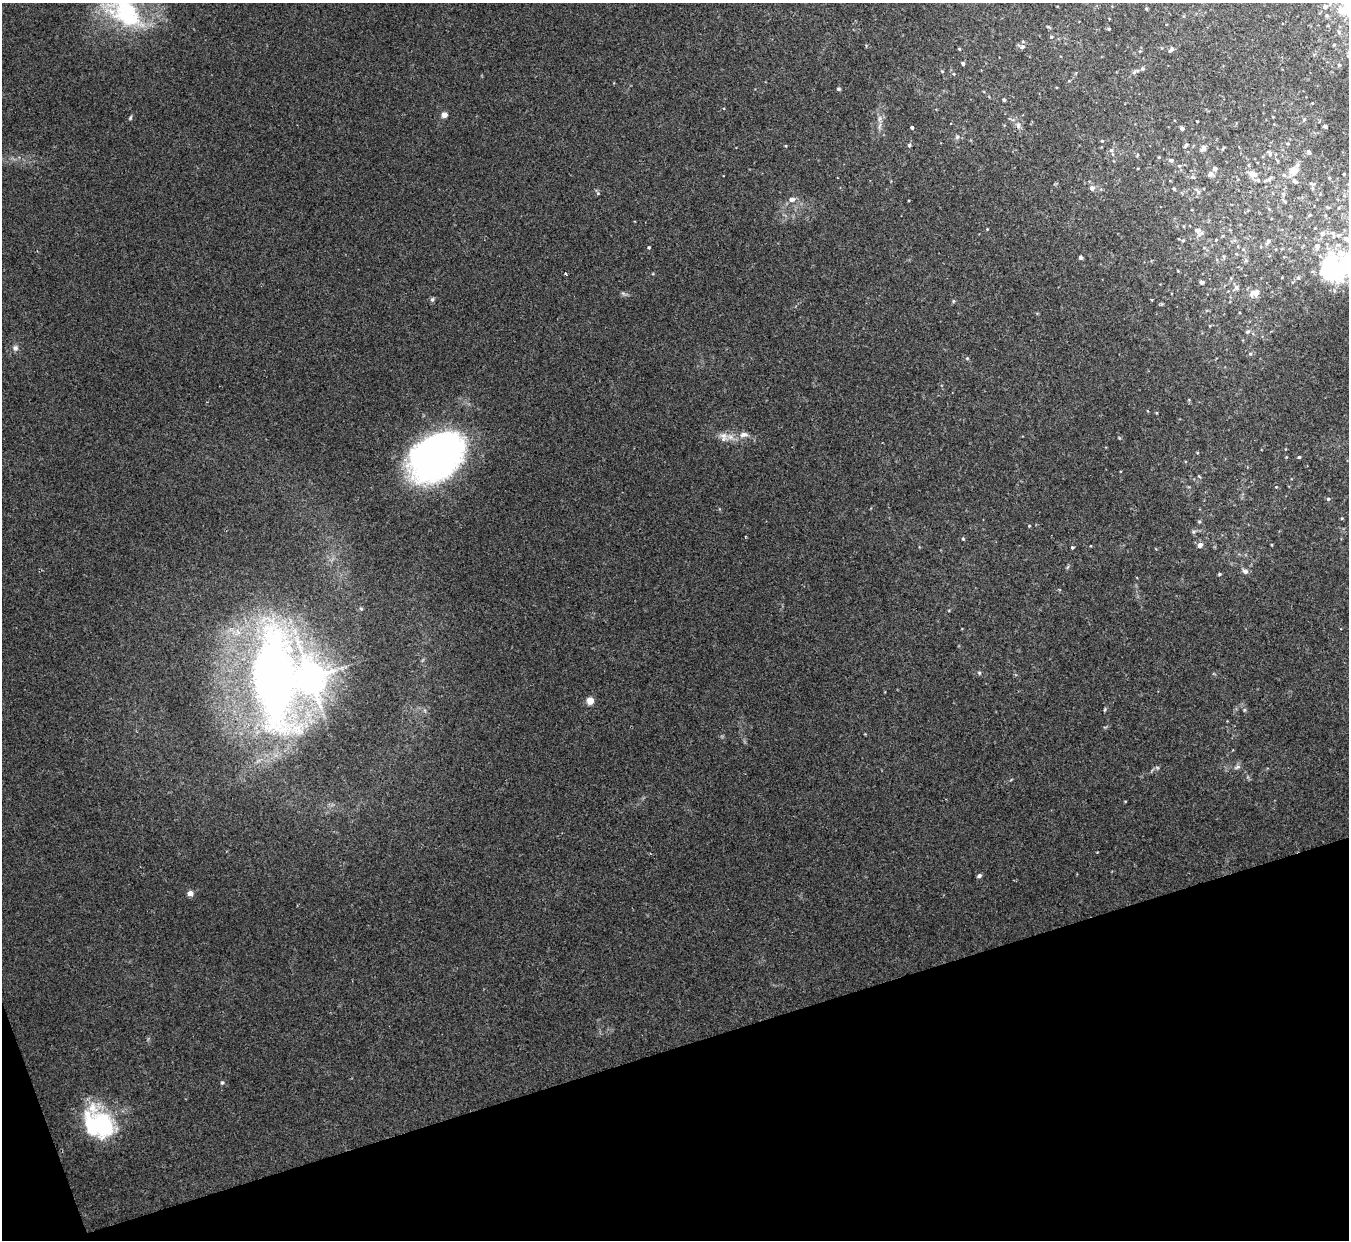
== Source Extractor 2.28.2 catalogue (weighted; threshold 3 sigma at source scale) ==
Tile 14 of 4 x 4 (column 2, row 4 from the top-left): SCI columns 1347-2693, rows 146-1383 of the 5386 x 5370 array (HDU 1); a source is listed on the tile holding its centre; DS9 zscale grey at full resolution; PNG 1351 x 1242 px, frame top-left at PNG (2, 3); no overlay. Shown black and unused: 16% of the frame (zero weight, under 2 of 3 exposures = <1% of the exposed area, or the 3 px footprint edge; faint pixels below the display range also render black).
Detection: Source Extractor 2.28.2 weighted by HDU 2 'WHT'; one run over the whole footprint, this tile lists its part. Background 0.0766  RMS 0.0068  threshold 0.0306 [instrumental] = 3 sigma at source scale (4.5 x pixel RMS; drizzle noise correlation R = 1.50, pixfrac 1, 0.05/0.05 arcsec/px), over >= 5 px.
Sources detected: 117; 5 inside a brighter object's white glare — not listed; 6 inside a brighter listed object's ellipse — not listed separately; the other 106 listed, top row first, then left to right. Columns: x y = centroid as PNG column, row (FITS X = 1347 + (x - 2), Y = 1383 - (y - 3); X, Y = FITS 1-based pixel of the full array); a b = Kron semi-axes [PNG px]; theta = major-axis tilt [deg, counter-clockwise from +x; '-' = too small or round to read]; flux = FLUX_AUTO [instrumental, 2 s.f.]
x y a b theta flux
1347 3 13 9 38 11
1325 6 6 5 - 2.5
1146 8 5 3 - 0.69
125 13 46 28 -36 73
1327 15 6 5 - 1.2
1048 27 5 3 - 0.72
1109 29 4 3 - 0.82
1339 32 6 3 -71 1
1051 37 5 4 - 0.87
1334 45 4 3 - 0.75
1022 47 8 6 25 2
959 49 4 3 - 0.65
1171 50 9 4 47 1.7
963 63 4 3 - 1.5
1339 65 4 4 - 1
1143 69 6 5 - 1.2
942 71 4 4 - 0.71
1134 72 9 4 35 1.6
954 74 5 3 - 0.57
838 89 5 4 - 0.97
1004 100 3 3 - 1.2
444 115 4 4 - 7.9
130 118 6 4 61 0.99
880 125 9 4 71 1.9
1018 125 9 6 -81 2.5
1325 126 4 4 - 1.5
912 127 4 4 - 1.3
1182 128 5 4 - 2
957 137 7 5 74 1.6
1102 141 4 4 - 0.63
1287 144 5 3 - 0.69
909 145 4 4 - 1.3
1186 145 7 4 47 1.3
1203 148 8 6 72 2.8
1111 150 5 5 - 1.2
1309 152 7 5 -48 1.7
1269 153 11 6 -52 2.2
1137 155 5 3 - 0.54
1159 157 5 3 - 0.61
1171 160 6 5 - 2.1
1179 166 5 5 - 1.3
1293 170 9 8 - 7.3
1210 174 9 7 -15 2.4
1253 174 13 9 -25 6.1
1344 174 3 3 - 0.73
1284 175 6 6 - 1.5
1192 177 9 4 -26 1.2
1269 179 11 5 46 2
1295 182 10 5 -32 2.1
1313 184 11 5 -19 1.9
1092 188 6 6 - 2.6
1174 189 4 4 - 0.83
1198 192 6 6 - 1.7
598 193 5 3 - 0.79
1283 194 6 5 - 1.4
792 199 9 7 11 3
1285 201 7 4 -43 1.2
1338 208 5 3 - 0.72
1309 215 7 4 34 0.89
987 229 3 3 - 0.49
1197 230 10 6 -7 2.7
1333 233 9 7 -45 2.9
1322 234 8 7 - 3.2
1179 239 3 2 - 0.52
1183 240 4 3 - 0.71
1268 242 9 5 52 2
1317 246 8 7 - 3.4
649 247 4 3 - 0.82
1243 250 6 4 -1 0.87
1081 257 4 4 - 1.5
1345 261 43 23 26 45
566 274 3 3 - 1.3
1298 278 6 5 - 1.5
1202 282 4 4 - 2.4
1236 287 8 7 - 2.2
1255 293 10 7 18 7.1
432 299 7 5 68 1.3
953 301 5 4 - 0.85
1247 332 7 5 8 1.4
15 348 8 7 - 2.3
1250 354 5 5 - 1.2
967 358 5 4 - 0.86
744 435 11 7 4 3.7
723 437 14 9 -81 4.5
433 455 58 39 35 260
1299 457 4 3 - 0.89
1328 499 5 5 - 1
1199 521 5 4 - 0.88
1029 526 4 4 - 0.58
1193 532 6 4 45 1.1
963 539 4 4 - 0.78
1200 545 7 6 - 2.7
1272 545 4 3 - 0.55
1072 547 4 3 - 1.2
1245 571 8 6 -25 2.3
1219 574 4 3 - 0.99
979 673 5 5 - 0.97
274 677 110 61 -85 530
310 678 8 8 - 1100
590 701 4 4 - 16
1105 709 6 3 72 0.77
1237 767 9 5 25 1.8
979 876 5 4 - 1.8
190 893 6 5 - 3.4
222 1083 5 5 - 1.2
102 1124 36 22 -62 59
Isophote crosses this tile's border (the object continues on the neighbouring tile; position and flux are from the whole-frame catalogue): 3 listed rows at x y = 1347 3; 125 13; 1345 261
Unlisted compact peaks at least as high as the median listed source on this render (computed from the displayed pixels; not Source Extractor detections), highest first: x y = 1157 767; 1119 438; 1276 487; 623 293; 1157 413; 1125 801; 1286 457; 949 610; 1199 476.